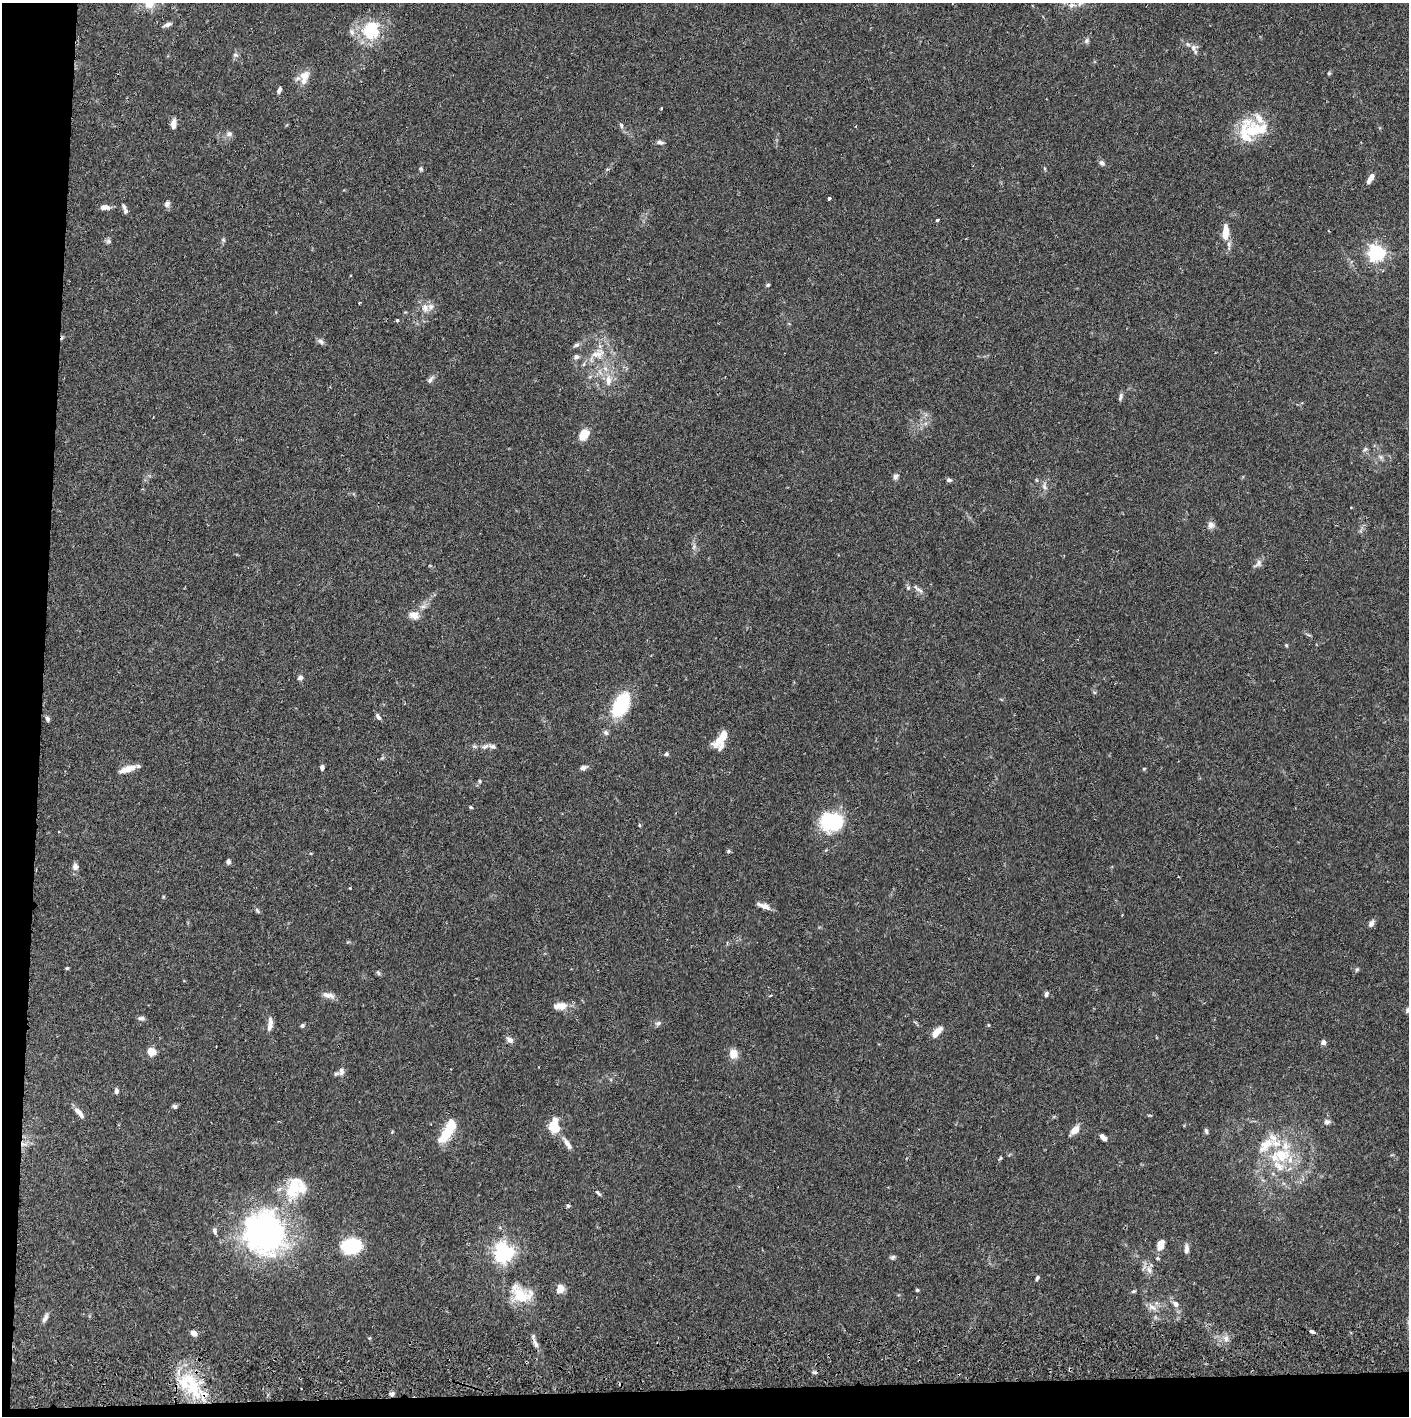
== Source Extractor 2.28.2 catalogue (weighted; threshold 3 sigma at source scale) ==
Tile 7 of 3 x 3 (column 1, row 3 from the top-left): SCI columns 5-1411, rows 57-1470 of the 4233 x 4354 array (HDU 1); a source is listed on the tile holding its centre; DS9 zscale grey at full resolution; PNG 1411 x 1418 px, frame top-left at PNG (2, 3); no overlay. Shown black and unused: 5% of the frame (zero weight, under 2 of 3 exposures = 3% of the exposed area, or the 3 px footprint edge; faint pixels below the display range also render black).
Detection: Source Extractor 2.28.2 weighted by HDU 2 'WHT'; one run over the whole footprint, this tile lists its part. Background 0.0674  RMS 0.0048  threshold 0.0217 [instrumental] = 3 sigma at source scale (4.5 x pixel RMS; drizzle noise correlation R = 1.50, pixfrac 1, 0.05/0.05 arcsec/px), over >= 5 px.
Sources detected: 155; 2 inside a brighter object's white glare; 2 cosmic-ray / hot-pixel residue — not listed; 20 inside a brighter listed object's ellipse — not listed separately; the other 131 listed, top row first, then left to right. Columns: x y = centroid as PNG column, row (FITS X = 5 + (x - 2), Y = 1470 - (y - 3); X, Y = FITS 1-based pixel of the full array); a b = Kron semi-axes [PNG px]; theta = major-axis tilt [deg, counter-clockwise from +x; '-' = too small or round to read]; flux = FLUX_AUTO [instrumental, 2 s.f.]
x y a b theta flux
149 4 13 11 -13 5.6
1071 5 9 7 20 2.3
168 24 11 4 20 1.6
370 28 23 15 -61 12
352 32 11 6 -68 2.1
1086 41 8 6 49 1.2
1193 48 12 9 14 2.4
235 55 7 5 -20 1
1329 73 5 4 - 0.57
305 75 14 11 29 5.2
279 90 8 4 66 1.4
661 108 3 2 - 0.75
173 124 12 6 84 2.7
621 125 7 5 -74 1
1251 131 29 19 -74 16
229 134 9 7 1 1.8
660 142 10 5 -13 1.3
1102 163 7 6 - 1.6
421 169 6 4 -76 0.68
1370 178 13 5 58 3
829 198 3 3 - 1
167 204 9 7 55 1.5
124 206 11 6 -68 1.6
105 207 12 6 -2 2.7
937 220 4 3 - 0.6
1226 232 19 7 88 7.7
223 240 6 4 -1 0.65
108 241 8 6 -1 1
1376 253 6 6 - 170
768 285 5 4 - 0.68
425 308 13 10 -76 3.9
397 320 4 3 - 1.1
321 341 10 6 -33 1.4
576 345 9 5 21 1.2
598 354 22 14 25 9.5
576 357 7 7 - 1.3
430 380 11 5 52 1.7
608 380 17 8 89 5.3
1120 397 9 5 74 1.3
584 435 13 9 55 6.8
1365 449 8 5 41 0.97
1381 457 6 6 - 1.2
896 476 8 6 65 1.5
949 480 8 5 0 1
1044 486 10 6 -80 1.6
1211 525 9 8 - 2.2
694 547 7 4 71 0.99
1258 563 13 8 46 2.2
918 589 18 4 -39 1.9
414 615 11 9 -30 4.4
1286 645 4 4 - 0.57
300 678 7 6 - 1.5
620 705 22 13 64 37
378 717 10 5 -50 1.3
47 719 7 5 -72 1.1
606 733 8 6 -41 1.3
723 736 26 8 70 7.6
485 746 11 6 23 2
666 754 5 5 - 0.85
322 767 5 4 - 1.5
584 767 10 6 17 1.5
127 769 18 6 16 5.8
1144 769 5 4 - 0.52
480 781 5 4 - 0.61
471 807 5 4 - 0.55
831 822 25 20 -5 29
639 825 4 3 - 0.58
728 851 6 5 - 0.71
228 862 6 5 - 1.2
75 866 9 7 -90 2.1
350 888 3 2 - 0.4
163 897 5 3 - 0.48
764 906 16 5 -19 3.3
257 910 8 5 -62 0.83
1371 923 7 5 58 2.5
67 968 4 4 - 0.59
1357 970 6 5 - 0.71
378 973 7 5 -63 0.83
1046 994 6 4 75 1.3
328 995 17 7 -15 2.9
562 1006 14 11 -13 4.6
1408 1010 7 5 67 1.2
141 1018 9 5 -8 1.4
270 1022 13 7 -86 2.5
658 1023 8 6 26 1.3
989 1025 5 3 - 0.38
302 1026 5 5 - 0.86
937 1032 13 6 46 5.3
509 1040 8 6 -40 2.2
1323 1042 5 5 - 2.3
151 1051 8 8 - 5.3
733 1054 9 8 - 6.1
341 1072 12 7 79 2.3
116 1091 7 5 83 1.3
174 1106 6 5 - 1.1
79 1113 17 6 -48 2.9
1327 1122 8 7 - 1.5
554 1126 14 9 -89 13
448 1130 27 9 62 18
1075 1130 10 6 46 5.2
1206 1131 8 4 -75 0.99
1103 1137 8 5 -46 2.2
567 1143 18 6 -55 2.8
1282 1155 24 18 19 19
1000 1158 6 3 52 0.59
295 1187 25 22 -31 17
598 1193 11 3 -45 0.91
568 1206 6 5 - 0.74
265 1235 55 45 -25 110
1161 1245 11 7 75 4.8
352 1246 16 12 8 38
1186 1249 14 6 87 2
503 1253 7 6 - 270
893 1257 7 6 - 1
1157 1258 6 4 -2 0.68
1149 1270 11 6 -74 2.5
1037 1278 6 4 59 1
560 1288 10 8 82 4.1
917 1290 4 4 - 0.66
1134 1291 6 4 16 0.73
521 1295 29 21 -33 15
1175 1304 10 7 -54 2.4
1152 1307 14 7 -28 3.1
45 1318 14 5 64 2
1312 1332 5 3 - 7.7
194 1333 7 6 - 2.5
370 1338 5 3 - 0.44
1226 1339 9 6 90 2.1
535 1343 17 5 -64 2.4
192 1386 44 16 -67 25
392 1394 6 5 - 1.4
Overlapping masked pixels (flux is a lower limit): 2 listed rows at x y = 535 1343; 392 1394
Isophote crosses this tile's border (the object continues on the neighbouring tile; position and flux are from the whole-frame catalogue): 3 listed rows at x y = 149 4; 168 24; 1408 1010